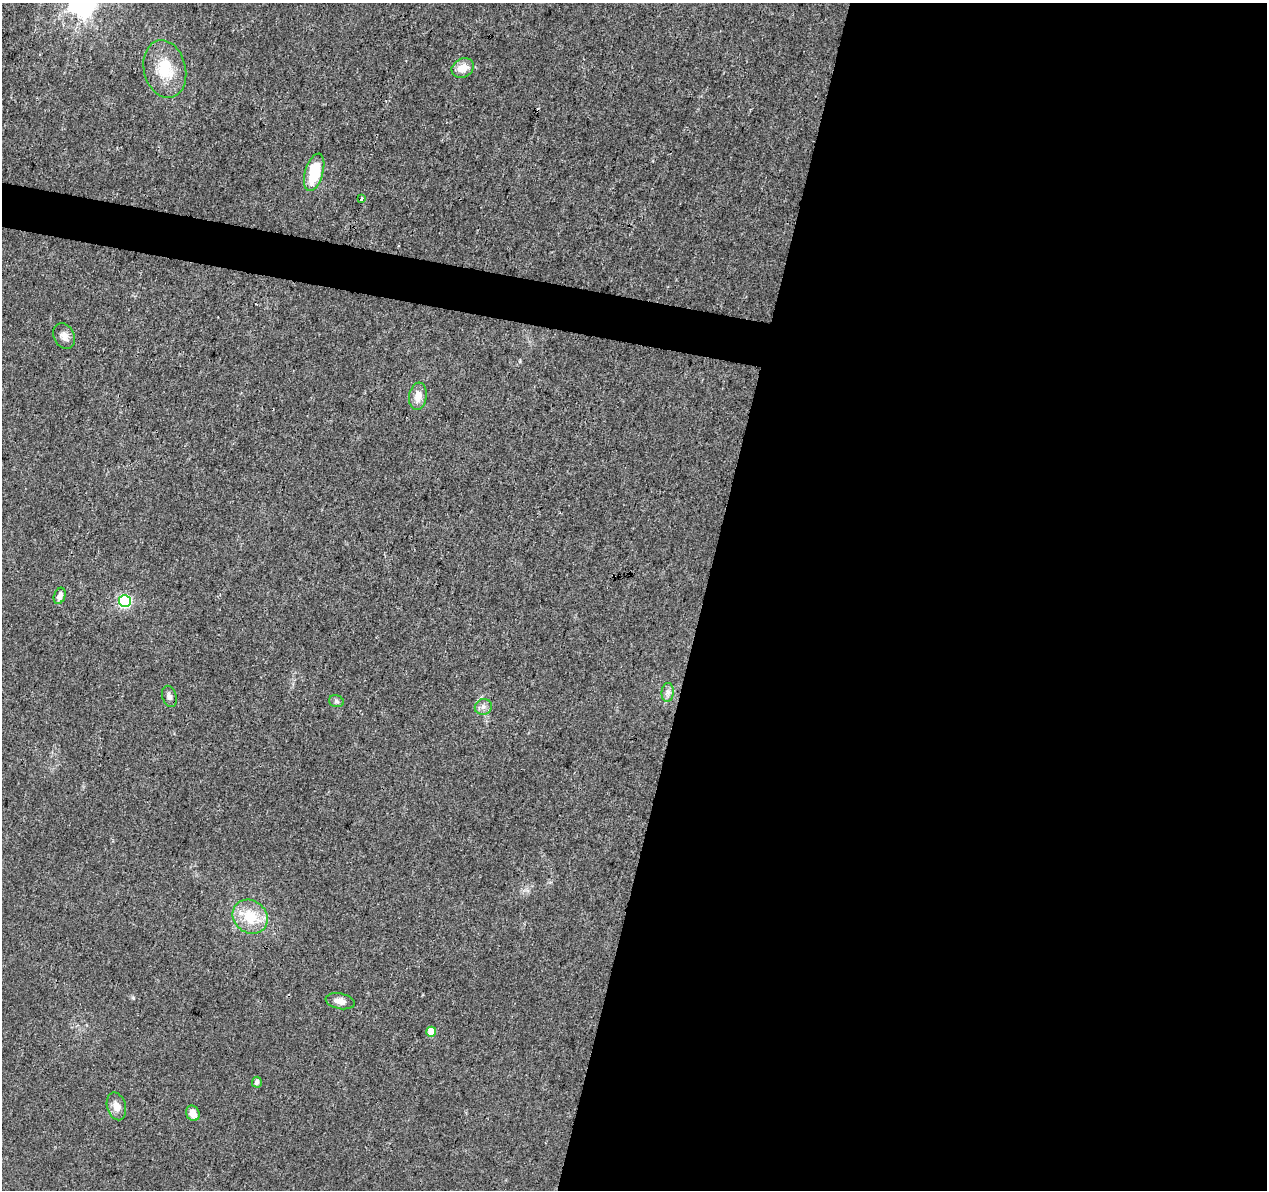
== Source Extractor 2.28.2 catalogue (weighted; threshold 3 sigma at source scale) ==
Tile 12 of 4 x 4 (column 4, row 3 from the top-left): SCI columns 3797-5061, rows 1415-2602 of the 5076 x 5262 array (HDU 1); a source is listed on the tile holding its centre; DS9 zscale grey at full resolution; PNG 1269 x 1192 px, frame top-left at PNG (2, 3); each listed source drawn as its Kron ellipse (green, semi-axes under 4 px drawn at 4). Shown black and unused: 47% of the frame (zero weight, under 3 of 4 exposures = <1% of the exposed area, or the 3 px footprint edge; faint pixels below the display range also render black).
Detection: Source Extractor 2.28.2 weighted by HDU 2 'WHT'; one run over the whole footprint, this tile lists its part. Background 0.0195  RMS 0.0029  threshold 0.0131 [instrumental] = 3 sigma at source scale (4.5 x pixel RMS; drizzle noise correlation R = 1.50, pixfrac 1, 0.0396/0.0396 arcsec/px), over >= 5 px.
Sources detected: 18; all 18 listed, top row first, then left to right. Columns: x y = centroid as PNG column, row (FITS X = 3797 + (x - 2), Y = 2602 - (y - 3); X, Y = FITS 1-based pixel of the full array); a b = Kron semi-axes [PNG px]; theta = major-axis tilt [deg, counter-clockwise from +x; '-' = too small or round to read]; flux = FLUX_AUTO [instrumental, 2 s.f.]
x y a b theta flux
463 68 11 9 30 3.4
165 69 29 21 -76 10
314 172 19 9 74 11
362 199 3 3 - 3.6
64 336 13 10 -61 2
418 396 14 9 82 2.8
60 596 8 5 69 1.5
125 601 6 6 - 38
668 692 9 6 85 1.1
169 696 11 7 -73 1.1
336 701 7 5 -17 0.69
483 707 9 7 22 1.3
250 917 18 16 -39 8.8
340 1001 15 7 -12 2.4
431 1032 5 5 - 4.5
257 1082 5 5 - 1.1
116 1106 14 9 -74 2.5
193 1113 8 6 -65 2.6